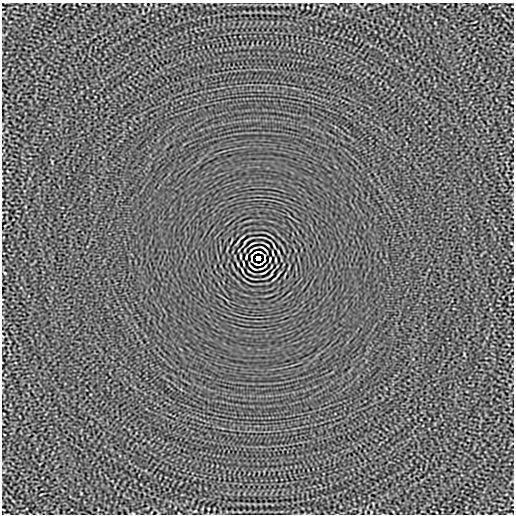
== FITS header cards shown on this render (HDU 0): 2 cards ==
NAXIS1  =                  512
NAXIS2  =                  512

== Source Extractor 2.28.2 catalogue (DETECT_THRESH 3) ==
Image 512 x 512 px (HDU 0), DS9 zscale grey, 1 PNG px = 1 image px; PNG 516 x 516 px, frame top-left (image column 1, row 512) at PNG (2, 3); no overlay
Background -3.36e-06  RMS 0.0015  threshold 0.00447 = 3 sigma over >= 5 px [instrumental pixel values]
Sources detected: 12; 2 with non-positive FLUX_AUTO (blend fragments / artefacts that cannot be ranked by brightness) are not listed; the other 10 listed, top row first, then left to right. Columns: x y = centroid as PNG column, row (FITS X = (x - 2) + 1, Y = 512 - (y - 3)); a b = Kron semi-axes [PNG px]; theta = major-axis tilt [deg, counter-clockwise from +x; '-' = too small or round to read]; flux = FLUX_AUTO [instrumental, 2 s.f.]
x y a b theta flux
264 249 7 2 -38 0.11
273 253 3 2 - 0.071
240 256 3 2 - 0.056
251 256 3 2 - 0.081
265 256 4 2 - 0.073
258 258 4 4 - 3.7
251 260 4 2 - 0.073
265 260 3 2 - 0.081
276 260 3 2 - 0.056
252 267 7 2 -38 0.11
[2 non-positive-flux detections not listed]